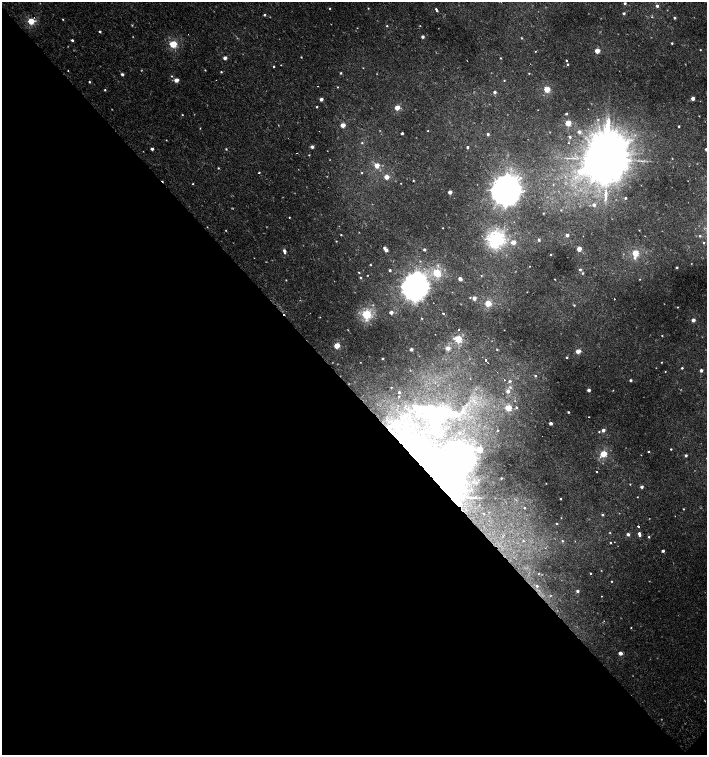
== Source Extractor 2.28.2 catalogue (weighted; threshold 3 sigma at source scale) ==
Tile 14 of 4 x 4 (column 2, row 4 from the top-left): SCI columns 1662-3071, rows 1-1505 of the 6043 x 6058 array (HDU 1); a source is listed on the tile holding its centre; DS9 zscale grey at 2 x 2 block average (1 PNG px = mean of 2 x 2 image px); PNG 709 x 757 px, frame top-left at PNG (2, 2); no overlay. Shown black and unused: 48% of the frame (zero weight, under 2 of 3 exposures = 2% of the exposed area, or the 3 px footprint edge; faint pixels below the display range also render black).
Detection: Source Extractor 2.28.2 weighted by HDU 2 'WHT'; one run over the whole footprint, this tile lists its part. Background -4.39e-05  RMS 0.0026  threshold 0.0116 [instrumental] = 3 sigma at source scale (4.5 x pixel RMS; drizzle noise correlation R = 1.50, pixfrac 1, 0.0396/0.0396 arcsec/px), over >= 5 px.
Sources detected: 224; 9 too faint to see at this stretch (2 x 2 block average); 8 inside a brighter object's white glare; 3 cosmic-ray / hot-pixel residue — not listed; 1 inside a brighter listed object's ellipse — not listed separately; the other 203 listed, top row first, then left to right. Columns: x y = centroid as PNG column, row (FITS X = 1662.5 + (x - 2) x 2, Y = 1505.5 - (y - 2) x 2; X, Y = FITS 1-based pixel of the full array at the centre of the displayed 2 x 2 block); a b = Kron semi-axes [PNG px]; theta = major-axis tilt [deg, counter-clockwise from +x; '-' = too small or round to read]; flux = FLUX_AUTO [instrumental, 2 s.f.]
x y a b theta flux
625 3 2 2 - 0.83
657 6 3 3 - 1.7
330 8 2 2 - 0.38
368 8 2 2 - 0.36
436 9 2 2 - 9
624 13 3 2 - 1.1
264 15 3 2 - 0.75
652 17 3 2 - 0.39
675 18 3 2 - 0.86
63 19 2 2 - 0.39
31 21 3 3 - 20
132 25 3 2 - 0.39
387 26 3 3 - 0.52
357 28 2 2 - 0.22
100 32 2 2 - 0.91
423 37 2 2 - 2.1
521 38 2 2 - 0.52
72 40 3 2 - 1.1
672 43 2 2 - 0.72
173 44 3 3 - 30
700 50 2 2 - 0.35
535 51 2 2 - 0.26
597 51 3 2 - 9.2
301 57 2 2 - 0.38
225 58 2 2 - 3.1
500 58 3 2 - 0.39
566 61 2 2 - 0.51
568 64 2 2 - 0.62
281 65 2 2 - 0.24
274 66 2 2 - 0.56
363 68 3 2 - 0.26
68 70 2 2 - 0.67
205 70 2 2 - 0.35
221 72 3 2 - 0.52
341 73 3 2 - 0.69
529 73 2 2 - 0.34
122 74 2 2 - 1.6
172 76 3 3 - 0.45
176 80 3 2 - 5.9
504 80 2 2 - 0.42
89 82 3 3 - 0.58
318 86 2 2 - 0.25
337 87 3 2 - 0.35
547 89 3 3 - 18
105 90 3 2 - 0.52
494 92 2 2 - 1.8
693 98 2 2 - 4
321 99 2 2 - 2.9
317 107 2 2 - 0.61
397 108 3 2 - 9.3
566 114 3 2 - 0.68
182 115 2 2 - 0.33
699 116 2 2 - 0.3
598 119 3 3 - 0.5
568 123 3 3 - 17
343 125 3 2 - 8.6
679 126 2 2 - 0.71
200 128 2 2 - 0.28
428 131 2 2 - 0.46
579 132 3 2 - 1.9
402 133 2 2 - 1.2
488 134 3 2 - 1.3
570 137 2 2 - 1.9
166 140 2 2 - 0.26
362 143 3 3 - 0.58
312 147 3 2 - 2.1
467 147 2 2 - 1.1
152 149 2 2 - 1.7
226 149 3 2 - 0.48
309 155 2 2 - 0.37
607 159 14 12 -88 4700
377 165 3 3 - 8.2
218 168 3 2 - 0.45
259 172 2 2 - 0.83
580 172 6 5 - 3.5
362 173 2 2 - 0.75
387 177 3 2 - 6.9
413 180 3 2 - 0.42
401 183 2 2 - 0.24
193 184 2 2 - 0.34
506 191 9 8 - 970
450 192 2 2 - 5.1
605 195 17 4 89 3.8
625 198 3 2 - 0.83
594 205 2 2 - 1.3
561 210 2 2 - 0.31
543 213 2 2 - 0.3
289 217 2 2 - 0.36
443 228 2 2 - 0.26
341 235 3 2 - 0.4
567 235 2 2 - 2.6
700 236 3 3 - 0.76
496 239 5 5 - 130
539 240 3 2 - 1.1
336 241 2 2 - 0.35
513 242 3 2 - 6.4
703 243 2 2 - 0.7
384 248 3 2 - 1.6
424 249 2 2 - 1.4
579 249 3 2 - 7.9
386 250 2 2 - 2.7
284 251 4 3 - 2.2
635 253 3 3 - 23
551 254 2 2 - 0.37
635 258 5 3 - 1.3
370 265 2 2 - 0.48
529 266 2 2 - 0.17
677 267 2 2 - 0.87
580 269 3 3 - 1.2
390 270 2 2 - 1.2
359 272 2 2 - 0.41
437 273 3 3 - 38
583 273 3 3 - 0.67
481 276 2 2 - 0.31
360 278 2 2 - 0.62
460 279 3 2 - 3.6
555 279 2 2 - 0.31
640 279 2 2 - 0.29
286 280 2 2 - 0.34
415 287 9 8 - 630
470 297 3 2 - 0.35
474 298 2 2 - 4.2
614 299 2 2 - 0.32
488 303 3 3 - 20
574 305 3 3 - 0.5
677 307 2 2 - 0.34
391 312 2 2 - 3.6
443 313 2 2 - 4.9
366 314 3 3 - 60
422 318 2 2 - 0.33
693 320 2 2 - 3.8
458 330 2 2 - 3.4
662 336 2 2 - 0.35
458 339 3 3 - 32
337 346 3 3 - 15
448 348 3 3 - 4.5
411 349 2 2 - 2
497 349 2 2 - 0.52
578 351 3 2 - 7.8
567 357 2 2 - 0.55
383 358 2 2 - 0.65
486 360 2 2 - 1.5
661 362 2 2 - 0.29
682 368 2 2 - 0.69
410 370 3 2 - 0.27
701 370 2 2 - 2.1
665 372 2 2 - 0.29
535 376 3 2 - 0.53
504 380 2 2 - 1.7
631 380 2 2 - 1.4
510 381 4 3 - 0.75
391 387 2 2 - 0.37
510 387 3 2 - 0.56
589 390 2 2 - 2.6
613 390 2 2 - 0.27
508 391 3 3 - 2.2
399 392 2 2 - 0.89
399 396 2 2 - 0.2
516 407 3 2 - 0.56
508 408 3 3 - 19
441 412 54 12 -3 32
568 412 2 2 - 0.66
589 417 2 2 - 0.24
551 423 2 2 - 2.6
436 426 3 3 - 29
498 430 2 2 - 0.35
603 430 3 2 - 2.9
599 432 3 2 - 0.52
459 433 2 2 - 0.7
480 449 3 3 - 18
671 449 2 2 - 0.54
648 452 2 2 - 0.57
603 454 3 3 - 21
686 456 2 2 - 1.5
596 472 2 2 - 0.53
501 478 3 2 - 0.55
445 484 45 32 -77 350
630 484 2 2 - 0.28
642 487 2 2 - 2.2
637 497 2 2 - 0.27
560 499 2 2 - 0.6
525 508 2 2 - 0.41
683 509 2 2 - 0.4
483 514 2 2 - 0.39
602 515 3 2 - 0.73
561 518 2 2 - 0.26
556 523 2 2 - 0.51
638 526 2 2 - 4.9
610 533 2 2 - 0.33
639 533 3 3 - 1.5
628 534 2 2 - 2.2
649 537 2 2 - 0.58
523 541 3 2 - 0.42
610 543 2 2 - 0.61
663 551 2 2 - 1.7
539 573 2 2 - 0.22
590 573 2 2 - 0.5
611 581 2 2 - 0.33
537 586 3 3 - 0.86
578 591 3 2 - 1.6
601 596 2 2 - 0.24
631 628 2 2 - 0.29
620 653 2 2 - 4
Overlapping masked pixels (flux is a lower limit): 1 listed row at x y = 445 484
Diffuse or blended objects may show on this block-average render without a row.